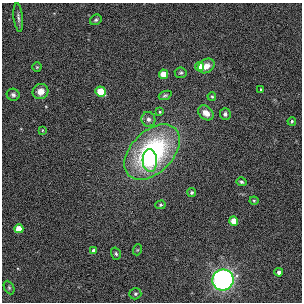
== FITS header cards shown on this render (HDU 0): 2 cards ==
NAXIS1  =                  300
NAXIS2  =                  300

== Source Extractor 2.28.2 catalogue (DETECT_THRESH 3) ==
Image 300 x 300 px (HDU 0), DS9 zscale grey, 1 PNG px = 1 image px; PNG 304 x 304 px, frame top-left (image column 1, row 300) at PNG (2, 3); each listed source drawn as its Kron ellipse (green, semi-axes under 4 px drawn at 4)
Background 0.00323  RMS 0.026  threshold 0.0794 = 3 sigma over >= 5 px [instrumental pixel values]
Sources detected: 34; all 34 listed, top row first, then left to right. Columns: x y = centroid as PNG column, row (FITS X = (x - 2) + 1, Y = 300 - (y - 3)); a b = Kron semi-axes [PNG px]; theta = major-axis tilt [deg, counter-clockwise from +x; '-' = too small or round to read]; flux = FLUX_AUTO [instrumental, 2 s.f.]
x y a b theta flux
18 18 14 4 -83 5.9
96 20 6 5 - 3.1
199 66 4 4 - 28
206 66 9 6 31 15
37 67 5 4 - 2
181 73 6 5 - 3.1
164 74 4 4 - 38
261 90 3 2 - 2.2
40 91 8 7 - 16
100 91 5 5 - 52
13 95 6 6 - 5.3
165 95 6 4 20 2.6
212 96 4 3 - 2.3
160 112 4 3 - 2
206 113 9 6 -41 14
225 114 6 5 - 4.6
148 119 7 7 - 6.7
292 121 4 3 - 2.5
43 130 4 3 - 1.4
152 152 33 21 45 300
150 161 11 7 -87 28
241 182 5 4 - 2.9
192 193 4 4 - 2.7
254 201 4 4 - 1.9
160 205 5 4 - 2.4
234 221 5 4 - 24
19 229 4 4 - 35
137 250 5 3 - 1.6
94 251 4 4 - 9.7
116 254 6 4 -72 3.1
279 272 4 4 - 6.8
223 280 10 10 - 690
9 288 7 4 -64 2.9
135 294 6 5 - 3.3